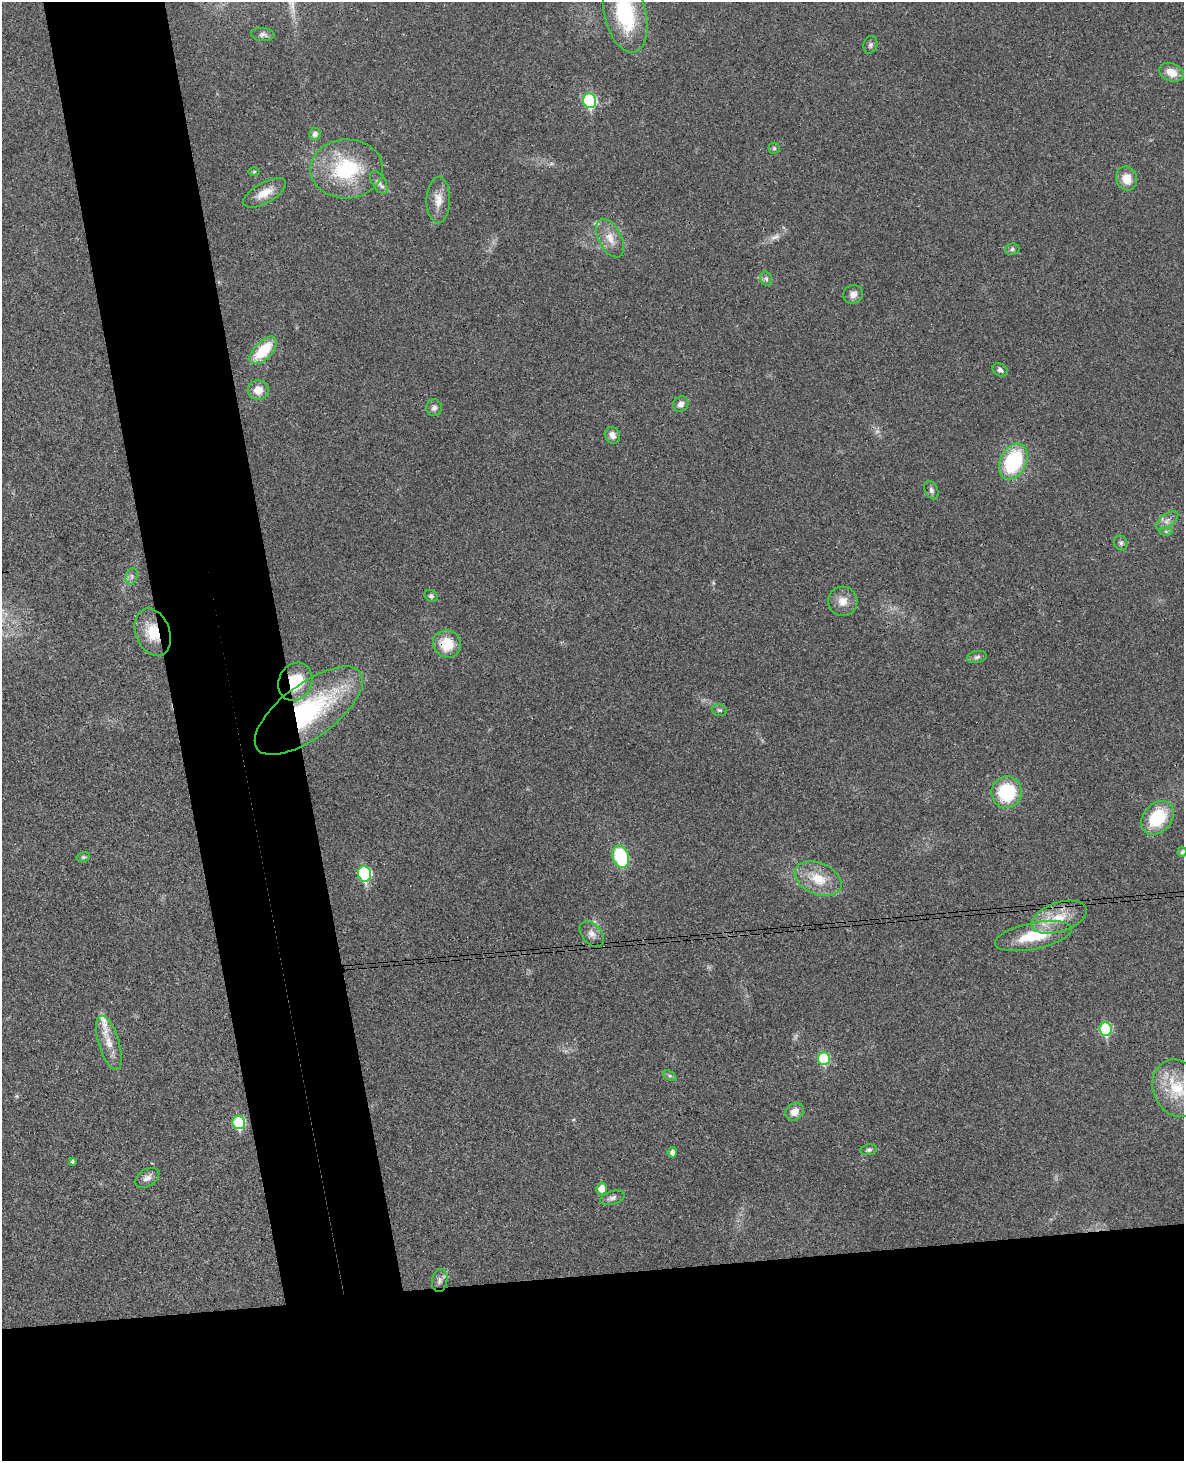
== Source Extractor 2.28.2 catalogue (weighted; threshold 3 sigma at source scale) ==
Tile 11 of 4 x 3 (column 3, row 3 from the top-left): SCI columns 2424-3605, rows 254-1712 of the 4843 x 4777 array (HDU 1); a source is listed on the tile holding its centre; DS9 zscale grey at full resolution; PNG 1186 x 1463 px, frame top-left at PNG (2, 2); each listed source drawn as its Kron ellipse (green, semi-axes under 4 px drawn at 4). Shown black and unused: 22% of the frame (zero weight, under 3 of 4 exposures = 6% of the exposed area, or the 3 px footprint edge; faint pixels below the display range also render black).
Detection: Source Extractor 2.28.2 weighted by HDU 2 'WHT'; one run over the whole footprint, this tile lists its part. Background 0.0328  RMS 0.0041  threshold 0.0186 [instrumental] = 3 sigma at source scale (4.5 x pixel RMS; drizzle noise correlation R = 1.50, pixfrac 1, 0.05/0.05 arcsec/px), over >= 5 px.
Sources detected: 64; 2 too faint to see at this stretch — neither listed nor drawn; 1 inside a brighter listed object's ellipse — not listed separately; the other 61 listed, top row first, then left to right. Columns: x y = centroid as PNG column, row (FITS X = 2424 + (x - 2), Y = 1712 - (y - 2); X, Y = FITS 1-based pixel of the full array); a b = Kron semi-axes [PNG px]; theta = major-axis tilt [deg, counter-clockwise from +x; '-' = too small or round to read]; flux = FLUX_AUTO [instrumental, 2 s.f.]
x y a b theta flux
625 14 40 20 -76 32
263 34 12 6 -4 1.4
870 45 9 7 79 1.1
1171 72 13 8 -23 5.8
590 101 7 6 - 38
315 134 6 6 - 1.8
774 148 5 5 - 0.72
347 169 36 29 2 34
254 172 6 4 0 0.54
1127 178 12 10 -71 5.9
379 182 12 7 -59 2
264 193 24 10 29 5.9
438 200 23 12 88 5.8
610 238 21 11 -62 6
1012 249 7 5 16 1
766 279 7 5 -69 1.1
853 294 10 9 - 2.5
263 350 17 9 46 16
1000 370 8 6 -33 1.3
258 390 10 10 - 5.1
681 404 8 7 - 2.1
434 408 8 8 - 1.8
612 435 8 7 - 2.5
1013 461 19 13 64 32
931 490 9 6 -66 1.4
1167 521 13 6 36 2.2
1166 531 6 4 -1 0.74
1121 543 7 6 - 1.2
132 576 8 6 74 1.3
431 596 7 5 -36 0.98
843 601 15 14 - 4.9
153 632 25 17 -69 12
447 644 14 13 - 11
977 657 10 6 10 1.3
295 682 20 16 63 15
719 710 8 5 -15 0.83
309 711 64 27 37 65
1007 792 16 15 - 24
1158 818 19 14 49 20
1182 852 5 4 - 0.98
83 857 7 5 13 0.74
621 857 11 8 -74 29
365 874 8 6 -83 41
818 879 24 15 -24 11
1059 917 29 14 18 12
592 934 14 9 -48 3
1033 936 39 13 12 18
1106 1029 7 6 - 33
109 1043 28 10 -73 6.6
824 1059 6 6 - 23
670 1076 7 4 -31 0.84
1177 1088 29 24 -66 17
795 1112 10 8 40 4
239 1122 7 6 - 28
869 1150 8 5 8 0.96
672 1152 5 5 - 1.7
72 1161 4 4 - 0.82
147 1178 13 8 32 2.3
602 1189 6 5 - 5.5
612 1198 13 6 17 1.7
440 1280 12 7 79 1.8
Overlapping masked pixels (flux is a lower limit): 4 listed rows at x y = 153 632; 447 644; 295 682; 309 711
Isophote crosses this tile's border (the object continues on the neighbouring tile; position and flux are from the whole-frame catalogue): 3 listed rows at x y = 625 14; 1182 852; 1177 1088